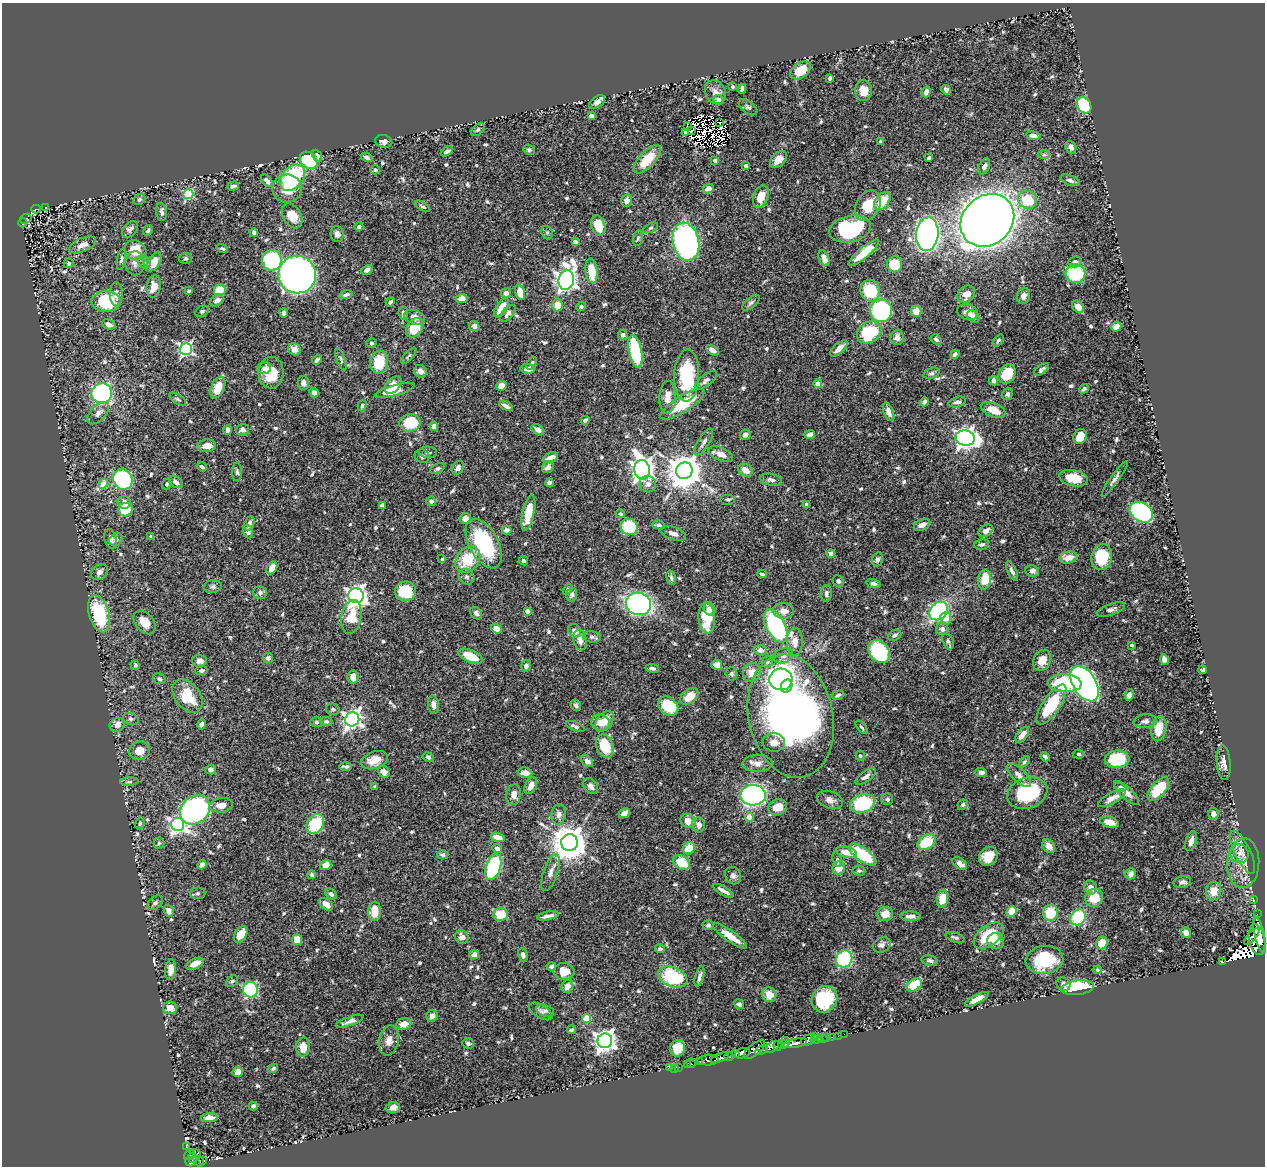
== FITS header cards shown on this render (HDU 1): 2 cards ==
NAXIS1  =                 1263
NAXIS2  =                 1164

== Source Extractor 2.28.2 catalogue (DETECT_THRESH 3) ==
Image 1263 x 1164 px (HDU 1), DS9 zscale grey, 1 PNG px = 1 image px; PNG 1267 x 1168 px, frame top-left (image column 1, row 1164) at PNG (2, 3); each listed source drawn as its Kron ellipse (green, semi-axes under 4 px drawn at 4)
Background 0.578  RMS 0.014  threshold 0.041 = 3 sigma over >= 5 px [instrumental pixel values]
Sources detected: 727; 9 with non-positive FLUX_AUTO (blend fragments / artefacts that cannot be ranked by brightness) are neither listed nor drawn; of the other 718, the 500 brightest by FLUX_AUTO listed and drawn (218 fainter detections omitted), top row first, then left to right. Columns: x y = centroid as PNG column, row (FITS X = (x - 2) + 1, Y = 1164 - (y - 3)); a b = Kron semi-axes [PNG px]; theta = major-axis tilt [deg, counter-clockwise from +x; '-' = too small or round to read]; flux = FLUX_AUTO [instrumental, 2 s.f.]
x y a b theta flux
801 70 11 7 38 22
830 78 4 3 - 1.7
732 87 3 3 - 2.2
742 89 5 3 - 2.2
946 90 5 4 - 3.5
863 91 10 8 -90 10
715 92 12 10 -59 6.4
926 92 5 4 - 5.3
718 100 5 5 - 4.9
597 102 9 5 36 4.1
1084 105 8 6 -57 52
748 107 11 6 -36 2.8
591 116 4 4 - 8.1
720 122 4 2 - 1.7
687 126 3 2 - 1.9
478 130 8 5 44 1.7
691 130 4 3 - 2.8
685 132 3 3 - 1.7
1033 136 7 4 -10 4.3
384 141 8 6 -13 3.7
881 142 3 3 - 2.4
1071 147 7 5 -66 3.2
529 150 6 5 - 1.8
447 151 7 4 30 2.7
1044 155 6 4 0 1.6
317 156 6 4 -65 4.2
367 157 6 4 -27 2.5
929 158 4 3 - 1.7
647 159 18 7 47 25
779 159 10 6 41 8.8
309 160 10 7 -40 69
715 160 4 3 - 2.9
746 166 4 3 - 3.7
984 166 8 5 65 3.7
375 170 5 4 - 1.8
292 178 15 10 48 75
1070 180 10 5 -21 2.8
267 181 7 4 -50 4.9
233 186 6 4 16 2.9
287 188 15 14 - 24
708 189 5 4 - 6.6
188 194 5 5 - 61
761 197 11 7 70 14
139 199 6 5 - 1.9
1028 200 10 8 -32 30
627 201 6 5 - 5.7
882 201 10 6 51 22
422 206 8 4 -33 2
868 206 16 11 62 22
46 207 3 3 - 2.1
36 209 5 3 - 18
162 212 9 5 -83 3.5
292 216 13 9 -59 17
26 219 6 5 - 75
987 220 29 24 41 1600
23 223 4 3 - 40
598 226 10 6 -75 19
359 227 4 4 - 2.3
650 228 8 4 27 1.8
130 229 9 6 46 3.5
850 229 21 13 13 88
148 230 6 4 60 1.9
254 233 4 4 - 2.7
547 233 7 5 -69 1.9
337 234 8 6 -84 3.9
927 234 17 11 84 490
638 238 8 5 78 1.8
575 242 4 4 - 3
686 242 19 13 -77 250
82 245 14 6 23 6.5
222 248 6 4 -17 1.7
136 250 11 9 -27 24
864 253 19 5 41 21
186 258 6 5 - 1.7
824 258 8 5 -68 6.8
121 259 11 4 79 2.4
272 260 10 9 - 120
144 262 7 5 -45 2
154 262 10 6 58 17
1075 262 6 5 - 3.7
69 263 5 5 - 1.6
135 263 12 9 -88 4.9
894 264 8 7 - 31
367 270 6 4 26 3.8
592 271 12 6 -83 22
1075 274 10 9 - 58
297 275 19 19 - 530
566 280 10 7 77 590
154 286 11 7 78 11
220 290 6 6 - 23
189 291 4 3 - 1.7
870 291 11 9 -74 43
520 292 8 5 -76 11
506 293 5 5 - 3.8
116 294 12 6 -89 4.9
966 294 9 7 40 9.4
346 295 7 4 17 2.5
1023 296 8 6 71 4.8
462 298 6 4 4 9.4
217 300 7 5 33 3.8
106 301 14 10 0 53
390 302 5 3 - 2.1
751 303 10 5 41 2.2
557 305 6 5 - 14
581 307 5 4 - 1.7
1078 307 7 5 -46 6
501 308 11 5 56 15
202 311 7 5 28 1.9
881 311 11 11 - 110
916 311 5 5 - 11
968 312 10 7 -18 5.5
284 313 4 4 - 3.4
403 313 7 4 -82 2.2
508 313 10 5 51 4.6
415 317 11 7 -19 6.5
973 317 7 5 -46 4
109 324 7 5 -21 4.8
474 326 5 5 - 3.6
1116 327 5 5 - 7.8
415 328 11 7 54 26
869 332 13 10 33 56
623 335 5 4 - 3.6
897 337 8 6 87 3.8
936 339 6 4 -33 1.8
998 340 7 4 52 1.7
371 343 5 5 - 2
839 348 10 5 42 6.9
186 349 6 6 - 180
294 349 6 5 - 6.9
713 350 7 4 -29 5
635 351 16 6 -78 87
955 354 5 4 - 2.9
409 356 10 4 48 1.6
341 359 12 4 -71 2
317 360 5 3 - 1.9
379 362 11 9 83 28
532 363 7 3 59 1.8
264 368 7 6 - 4.4
528 369 7 4 -6 5.4
1041 370 9 4 38 3.1
420 371 6 6 - 6.1
271 373 16 12 88 21
931 373 8 5 17 2.2
1007 374 10 8 58 26
687 376 26 12 88 60
706 380 13 5 38 3.5
994 381 5 4 - 3.9
303 383 7 5 -81 5.1
818 384 4 4 - 15
393 385 10 6 46 20
501 386 5 5 - 8.1
218 388 11 6 66 18
1084 389 5 4 - 1.8
395 390 20 5 16 14
102 393 10 10 - 230
314 393 5 4 - 4.7
1007 394 6 5 - 2.6
668 397 16 8 88 8.7
178 399 9 5 -31 2.1
924 402 4 4 - 4.1
957 402 9 5 15 3.8
682 404 25 8 32 33
362 406 6 4 73 1.7
506 406 7 3 -28 4.3
993 410 13 7 -22 14
889 412 10 5 -69 4.8
98 413 13 7 47 4.9
585 420 4 3 - 2.5
410 423 10 8 7 34
434 426 5 4 - 4.2
228 430 5 4 - 3.4
243 430 6 6 - 3.9
538 430 7 4 -35 4.6
810 434 5 4 - 5
745 435 5 5 - 5
1080 436 8 6 61 13
965 438 10 7 -10 610
704 442 15 5 58 4.2
207 446 9 6 4 8.4
428 452 9 5 -4 2.3
721 454 13 6 -24 8.9
422 456 7 6 - 2.6
550 457 8 4 24 6.5
202 467 5 3 - 1.9
548 467 6 5 - 4.3
458 468 7 5 58 4.2
437 469 7 4 26 2.2
642 470 10 8 -80 660
745 470 8 6 -30 7.8
684 471 8 8 - 2100
237 472 9 5 -89 2
1073 478 14 8 -11 18
123 479 10 9 - 130
1115 479 21 4 55 3.5
771 480 11 6 -10 3.2
176 482 8 5 -35 4.2
549 483 4 4 - 3.4
103 484 6 4 43 20
167 484 5 4 - 1.8
648 484 8 8 - 4.5
728 499 7 5 0 2
431 501 5 5 - 2.4
124 502 6 6 - 5.2
806 504 4 4 - 6.4
382 505 4 4 - 3.3
125 510 7 6 - 36
1141 512 12 9 -33 170
528 513 18 6 78 23
620 514 4 4 - 1.7
465 518 5 5 - 6
249 523 7 4 67 4.2
659 525 6 4 -10 2.2
922 525 8 5 22 4.9
629 527 9 8 - 37
507 530 5 4 - 5.4
986 531 8 5 29 4.6
248 532 7 5 -71 4.2
673 533 13 6 -20 6.1
151 537 4 4 - 2.1
111 539 10 6 -76 3.3
116 540 7 6 - 4.4
484 544 27 14 -61 77
981 544 7 5 12 2.5
831 554 4 4 - 11
1102 557 13 10 79 38
1069 558 9 5 14 10
442 559 4 3 - 1.8
468 559 14 11 52 28
877 559 7 5 75 2.4
523 561 5 4 - 1.8
272 568 7 5 60 8.8
1012 571 10 4 -65 3.5
1032 571 7 5 -10 3
99 572 9 7 34 4.6
762 574 5 3 - 1.8
467 577 8 7 - 2.8
671 578 7 4 -75 1.8
985 580 10 6 81 29
838 581 6 5 - 2.1
874 584 7 4 -12 3.1
213 587 9 6 11 2.4
568 589 6 4 58 2
405 591 10 10 - 32
260 592 7 6 - 3.3
826 593 8 5 86 3
572 595 7 5 71 3.8
356 596 8 7 - 540
638 604 12 11 - 240
710 609 7 5 -62 6.7
1111 610 15 5 20 3.5
527 611 4 4 - 4.8
783 611 10 8 -4 7.8
939 611 10 8 48 110
476 613 7 5 -48 2.5
99 614 19 10 -73 67
351 617 17 10 79 24
707 618 15 8 -86 24
946 618 6 5 - 8.9
144 623 13 9 -50 12
776 626 18 9 -62 200
496 628 6 4 -36 11
942 629 6 6 - 3.7
574 631 7 6 - 5.5
895 635 7 5 30 2.6
592 637 9 5 -8 2.4
580 640 10 6 -80 4.6
948 641 8 5 -72 2.4
795 642 14 8 89 7.3
1131 645 3 3 - 1.7
760 650 6 5 - 4.9
879 652 12 9 -53 85
470 656 12 6 -24 19
783 656 10 7 21 5.1
268 658 5 5 - 3.2
1042 660 11 8 61 12
1164 660 5 4 - 7.1
199 661 7 6 - 6.3
767 662 6 5 - 2.3
135 665 4 4 - 1.6
717 665 5 5 - 7.1
526 666 6 5 - 4.2
652 668 7 4 -10 2.4
201 670 6 5 - 2
1202 670 4 3 - 1.8
752 672 9 8 - 11
731 674 6 6 - 2.1
353 677 6 5 - 7.6
159 679 6 5 - 2.1
781 679 11 11 - 280
1065 683 17 9 -4 56
1085 684 19 11 -58 420
787 686 7 5 64 44
838 695 6 3 17 1.7
1129 695 6 4 79 4.8
188 696 19 12 -52 30
689 696 10 7 41 14
433 705 9 5 -81 5.1
576 705 6 5 - 2.2
1052 705 23 8 56 43
668 706 11 8 -41 33
333 709 7 5 -14 2.2
791 716 62 42 -78 540
131 719 8 6 -19 2.1
352 719 7 7 - 470
326 721 6 4 -7 1.6
605 721 12 7 53 13
1145 721 11 7 6 4
317 722 6 5 - 1.9
600 722 9 8 - 9.7
202 724 5 4 - 4.7
117 725 8 6 30 6.9
575 726 10 4 -21 2.7
862 727 8 3 -51 1.6
1159 728 12 7 80 19
1022 735 9 5 53 8.5
774 742 11 9 -4 7.3
605 746 12 8 -69 27
140 751 10 9 - 11
1079 754 6 4 -6 1.7
860 756 5 4 - 1.8
428 757 6 4 -31 2
1045 757 5 3 - 1.9
1117 759 12 8 2 40
374 760 14 8 18 12
587 761 7 5 -46 4.3
1024 762 6 4 45 1.9
757 763 15 8 1 7
1224 763 17 7 -85 6.6
346 766 6 3 0 2.1
211 770 5 4 - 3.9
384 772 6 5 - 5.3
981 772 6 4 -3 3.4
525 773 7 5 -7 5.8
1019 775 15 6 -44 6.7
866 777 12 5 36 3.7
129 782 9 3 4 1.7
531 786 9 5 62 5.6
591 786 9 6 -53 3.7
375 787 3 3 - 1.7
1120 787 6 4 -23 1.8
1158 789 14 7 49 37
1027 793 20 15 19 65
1127 793 16 6 -44 7.6
514 795 10 7 81 7.1
753 795 12 10 3 320
1112 798 15 5 29 6.6
887 799 6 5 - 2
830 800 13 8 -17 5.3
863 803 12 9 15 61
221 805 12 7 7 7.3
963 805 5 5 - 2
778 807 9 7 18 13
195 810 16 13 39 300
624 813 6 4 28 6.9
559 814 10 7 82 4.1
1213 814 6 5 - 4.1
749 817 4 4 - 20
688 821 8 6 -24 10
1109 822 9 5 -16 8.7
140 823 6 4 80 1.8
315 824 10 8 57 41
178 825 6 6 - 330
699 825 7 6 - 6.3
498 837 7 4 -16 10
1191 841 10 5 74 5.6
926 842 10 6 35 36
159 843 5 5 - 1.7
570 843 8 8 - 2100
1049 846 7 5 -53 6.2
497 848 5 4 - 3.2
689 848 7 5 41 22
846 852 10 5 -13 12
1243 852 24 8 -64 8.7
1239 853 9 9 - 5.9
443 855 6 4 0 2.3
862 855 16 6 -36 49
988 856 10 8 44 15
837 860 7 4 -70 1.8
682 863 9 6 -32 22
1243 863 25 16 87 19
960 864 8 5 -35 5.3
202 865 5 4 - 5.6
326 865 6 5 - 9.4
493 867 13 7 71 88
839 868 6 6 - 12
859 871 6 5 - 2
550 873 19 7 72 5.9
1131 874 6 5 - 4.2
312 875 4 4 - 2.3
733 876 9 7 -57 3.1
1182 882 8 6 11 3.2
1090 887 7 6 - 6
723 891 11 3 -30 4.4
1214 891 9 7 77 11
198 893 8 6 2 1.8
331 894 6 5 - 2.6
1094 898 9 8 - 18
942 899 9 5 83 15
1253 899 3 2 - 3.1
155 903 9 6 40 2.4
326 904 8 5 -37 6.5
169 911 6 5 - 5.4
375 911 9 6 87 15
1011 911 5 5 - 17
1050 913 8 7 - 27
500 914 7 6 - 28
885 914 8 7 - 9.9
1257 914 2 2 - 9.8
548 916 11 3 12 4.5
910 916 10 4 -2 4
1078 917 8 7 - 53
708 925 5 5 - 2.6
1186 933 5 5 - 5.9
241 934 9 6 58 14
1260 935 18 5 -76 1700
730 936 20 5 -35 15
989 936 17 10 36 36
1252 936 10 4 49 440
462 937 7 6 - 6.2
955 937 10 5 -19 2.3
297 940 5 5 - 16
1257 940 15 8 -79 2500
996 941 8 8 - 10
1102 943 6 5 - 12
882 945 9 7 26 3.4
660 949 5 4 - 1.7
474 955 5 4 - 7
523 955 7 4 -79 3.4
844 959 9 8 - 140
1044 960 19 14 7 35
930 961 8 5 -13 2.2
1222 962 3 3 - 77
195 964 9 5 26 12
551 967 5 4 - 2
171 970 10 5 85 8.7
1098 970 4 4 - 1.8
564 971 10 8 -4 13
699 976 10 4 74 3.3
673 977 15 10 -23 60
232 981 6 5 - 1.6
1063 984 7 6 - 3.3
914 985 8 5 32 26
567 986 7 5 59 6.3
1077 988 16 7 6 57
250 990 8 7 - 99
769 995 7 7 - 10
825 999 14 12 52 47
977 999 13 4 28 8.7
739 1004 5 4 - 2.5
170 1008 7 6 - 9.3
541 1011 13 6 -31 3.4
545 1011 9 5 -17 2.4
432 1016 6 5 - 5.5
587 1018 4 4 - 33
350 1021 14 4 20 4.6
404 1024 7 6 - 8.5
571 1030 4 4 - 2
844 1034 2 2 - 6.4
815 1036 2 2 - 26
838 1036 2 2 - 11
832 1037 3 2 - 12
827 1038 3 2 - 18
816 1039 6 3 15 40
822 1039 5 3 - 31
389 1040 15 9 79 8.2
786 1040 3 2 - 83
808 1040 7 5 26 1300
605 1041 7 7 - 640
468 1043 6 5 - 2.3
795 1043 12 3 12 1200
784 1044 6 4 6 190
778 1046 5 3 - 180
303 1047 9 7 86 13
772 1047 7 5 40 720
678 1048 8 7 - 17
754 1050 13 5 39 800
761 1050 7 4 23 450
736 1053 4 3 - 430
742 1053 8 5 19 1400
729 1057 4 3 - 190
720 1058 9 4 20 1100
708 1060 11 5 3 230
700 1062 3 3 - 90
691 1063 5 3 - 15
687 1065 2 2 - 5
679 1067 3 2 - 4.3
273 1068 5 4 - 1.8
670 1068 3 2 - 3.4
674 1068 2 2 - 3.2
238 1072 5 5 - 7.9
253 1106 4 3 - 2.2
393 1108 7 5 10 5.4
210 1118 8 4 3 5.6
186 1147 4 3 - 13
197 1154 3 3 - 41
189 1155 5 3 - 83
193 1158 5 4 - 310
200 1161 5 4 - 120
203 1161 3 2 - 55
190 1162 5 4 - 260
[218 fainter detections neither listed nor drawn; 9 non-positive-flux detections neither listed nor drawn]